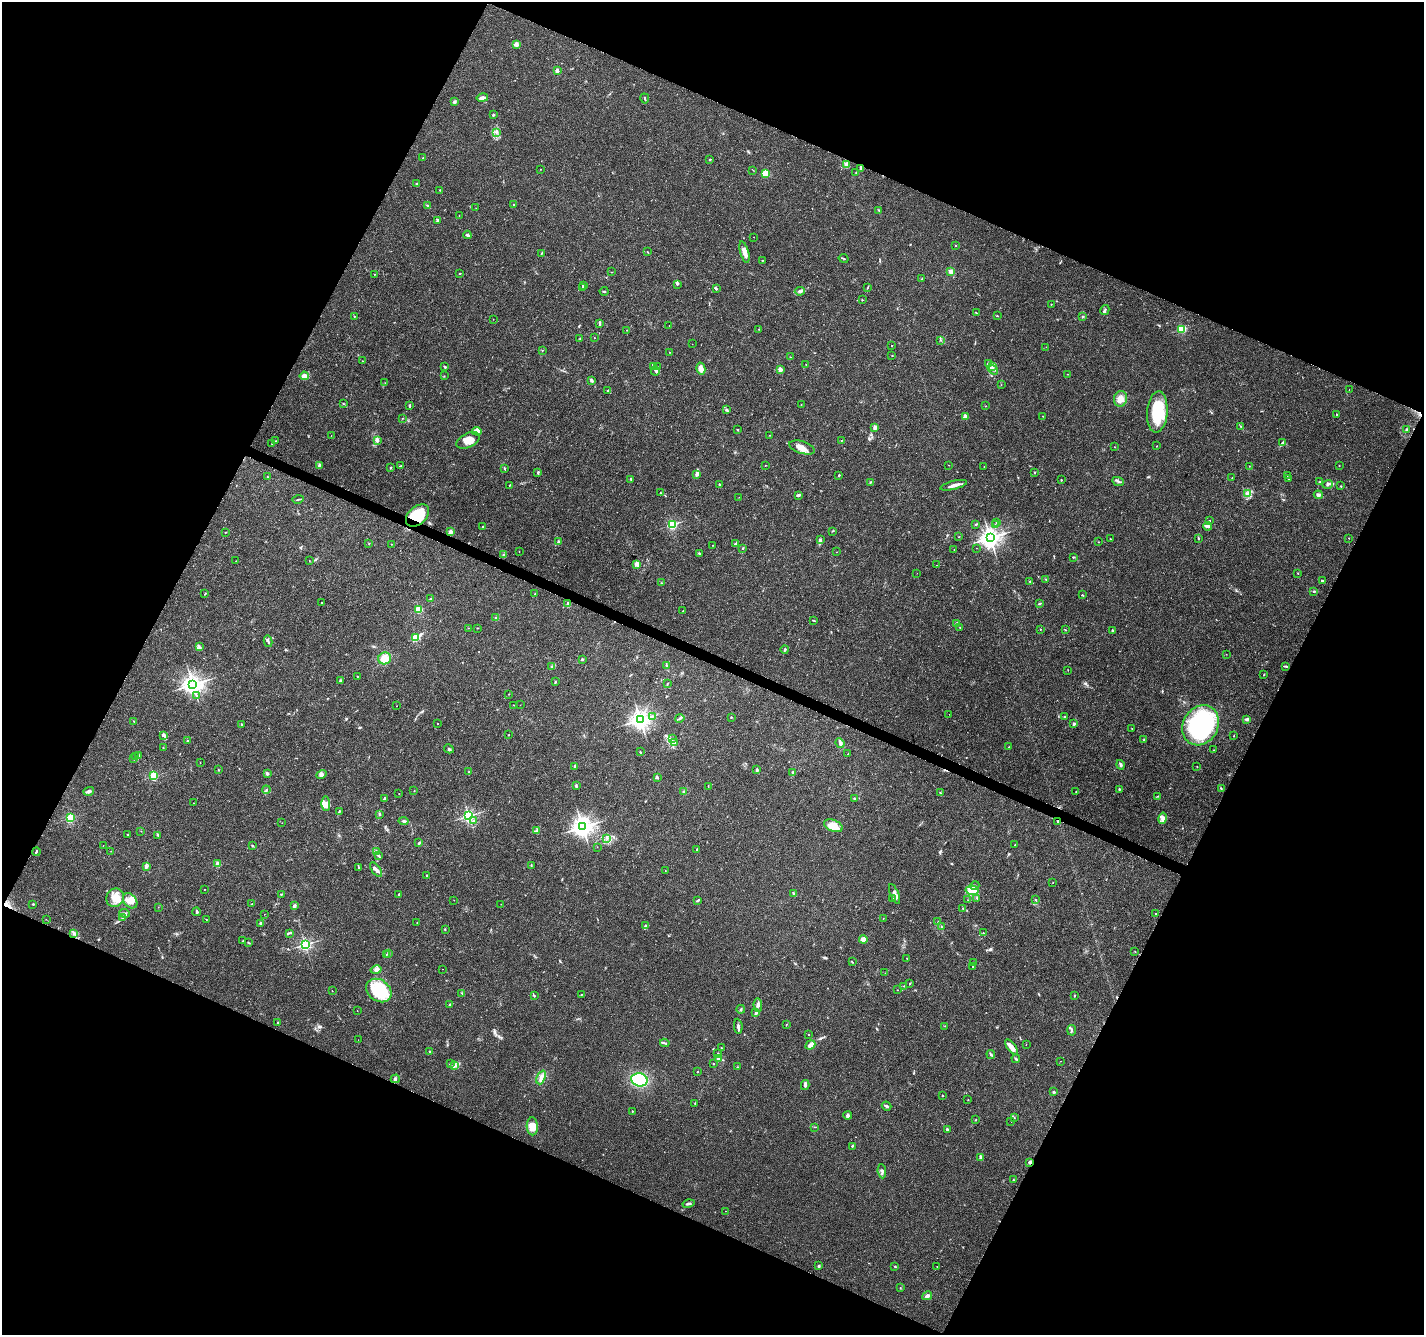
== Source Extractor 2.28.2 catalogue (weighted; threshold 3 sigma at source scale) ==
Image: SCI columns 7-5694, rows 209-5540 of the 5705 x 5813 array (HDU 1 of 3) = the unmasked area's bounding box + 8 px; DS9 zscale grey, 4 x 4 block average (1 PNG px = mean of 4 x 4 image px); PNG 1426 x 1337 px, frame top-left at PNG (2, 2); each listed source drawn as its Kron ellipse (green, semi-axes under 4 px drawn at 4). Shown black and unused: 45% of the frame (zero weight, under 3 of 4 exposures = <1% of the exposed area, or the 3 px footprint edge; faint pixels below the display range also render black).
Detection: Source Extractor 2.28.2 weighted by HDU 2 'WHT'. Background 0.0473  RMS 0.0039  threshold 0.0175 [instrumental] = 3 sigma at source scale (4.5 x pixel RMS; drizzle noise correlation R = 1.50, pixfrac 1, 0.0396/0.0396 arcsec/px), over >= 5 px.
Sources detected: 487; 1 too faint to see at this stretch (4 x 4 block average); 2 inside a brighter object's white glare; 6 cosmic-ray / hot-pixel residue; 1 long thin detection or spike segment (spike, bleed or trail) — neither listed nor drawn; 9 coinciding with a brighter row at this scale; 31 inside a brighter listed object's ellipse — not listed separately; the other 437 listed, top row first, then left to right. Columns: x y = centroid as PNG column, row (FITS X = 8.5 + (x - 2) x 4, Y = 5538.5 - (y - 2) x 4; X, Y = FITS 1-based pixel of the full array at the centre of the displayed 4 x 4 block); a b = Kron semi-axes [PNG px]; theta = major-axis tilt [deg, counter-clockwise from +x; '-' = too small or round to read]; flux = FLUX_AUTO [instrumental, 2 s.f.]
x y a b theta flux
516 44 4 3 - 4.6
557 71 2 2 - 25
482 98 5 3 - 8.4
645 98 5 2 - 2.4
455 101 3 2 - 2.7
493 115 3 2 - 2.2
496 133 2 2 - 1.1
423 158 2 2 - 0.8
710 159 2 2 - 2
846 165 3 2 - 21
861 168 3 2 - 2.2
540 169 2 2 - 0.66
753 170 2 2 - 0.81
856 172 2 2 - 1.2
765 173 2 2 - 120
416 184 2 2 - 1.4
440 190 2 2 - 2.4
513 205 2 2 - 1.3
428 206 3 2 - 2.9
476 208 2 2 - 0.33
879 210 3 2 - 1.6
459 216 2 2 - 0.68
437 220 3 2 - 3.5
467 235 4 2 - 4.7
754 237 2 2 - 0.54
955 245 2 2 - 3.1
647 252 2 2 - 0.84
745 252 11 3 -74 18
541 254 3 2 - 1.8
844 258 5 2 - 2
762 260 2 2 - 1.1
612 272 2 2 - 0.82
951 272 2 2 - 15
460 273 2 2 - 1.2
374 274 2 2 - 1.3
922 279 2 2 - 1.6
677 284 4 2 - 2
583 285 2 2 - 1.3
583 287 2 2 - 0.95
867 287 3 2 - 1.3
716 289 3 2 - 3.5
604 291 4 2 - 2.2
800 291 5 2 - 4.1
862 300 2 2 - 1.4
1051 304 2 2 - 0.74
1105 310 5 2 - 3.2
976 313 2 2 - 1.2
354 316 2 2 - 1.2
997 316 2 2 - 0.75
1083 317 2 2 - 1.8
493 319 2 2 - 0.56
599 324 3 2 - 3
669 325 2 2 - 0.47
759 329 2 2 - 0.68
1182 329 2 2 - 190
627 330 2 2 - 1.2
594 338 2 2 - 1
580 339 2 2 - 1.6
941 340 2 2 - 1.7
692 344 2 2 - 0.38
892 345 2 2 - 1.5
1046 347 2 2 - 0.42
542 350 2 2 - 0.87
669 352 2 2 - 0.68
892 355 2 2 - 0.98
790 357 2 2 - 0.72
362 361 2 2 - 0.55
988 363 3 2 - 3
806 364 2 2 - 0.48
993 366 4 2 - 3.8
445 367 3 2 - 2.8
653 367 3 2 - 2.2
657 367 2 2 - 1.1
701 369 6 4 -77 13
780 369 2 2 - 37
993 370 6 2 -37 5.1
655 371 4 2 - 3.8
1067 374 2 2 - 0.67
304 376 5 3 - 14
444 376 2 2 - 0.71
592 381 4 2 - 4.6
385 383 2 2 - 0.62
1001 385 2 2 - 0.69
1349 389 2 2 - 0.47
608 391 3 2 - 1.5
1121 399 8 6 73 16
344 404 3 2 - 1.2
801 404 2 2 - 0.74
410 406 2 2 - 4.5
985 406 2 2 - 0.98
727 410 3 2 - 3.3
1157 412 20 10 85 100
1336 414 3 2 - 0.98
965 416 2 2 - 36
1042 416 2 2 - 0.54
402 418 2 2 - 0.63
1240 426 2 2 - 0.97
875 427 2 2 - 31
738 430 2 2 - 4.3
1407 430 2 2 - 1.6
477 431 5 4 - 6.7
331 435 2 2 - 0.5
770 435 2 2 - 0.81
378 440 4 3 - 4.6
468 440 12 7 25 23
842 440 2 2 - 0.83
276 441 2 2 - 1.4
1282 443 3 2 - 3.7
272 444 2 2 - 0.82
1157 446 2 2 - 0.95
802 447 13 6 -17 21
1115 447 2 2 - 1.2
319 465 3 2 - 2.8
765 465 2 2 - 0.78
949 465 2 2 - 0.41
400 466 3 2 - 1.4
1249 466 2 2 - 0.57
1339 466 2 2 - 0.84
984 467 2 2 - 0.66
390 468 2 2 - 2.7
505 469 3 2 - 1.5
538 472 3 2 - 2.9
1035 473 2 2 - 1.7
697 475 3 3 - 5.2
839 475 2 2 - 7.7
1287 475 2 2 - 1.9
267 477 2 2 - 1.1
1232 478 2 2 - 0.98
631 479 3 2 - 2
1288 479 3 2 - 2.1
1061 480 2 2 - 0.82
1118 481 6 2 -24 3.9
870 482 3 2 - 1.7
1320 482 3 2 - 2.8
719 484 3 2 - 2.1
1328 484 5 2 - 4.4
510 485 2 2 - 1.5
954 485 14 3 14 12
1341 486 2 2 - 1.7
660 493 2 2 - 0.75
1248 494 4 2 - 4.2
798 495 4 2 - 5.4
1318 495 4 3 - 5.8
739 497 2 2 - 0.43
298 499 5 2 - 2.3
417 515 13 9 42 110
1209 521 2 2 - 1.4
996 522 2 2 - 0.72
672 524 2 2 - 260
976 524 2 2 - 1.3
995 525 2 2 - 1
483 526 2 2 - 1.4
1208 526 4 2 - 6
832 531 3 2 - 1.5
225 532 2 2 - 0.78
450 532 3 3 - 8.4
959 537 2 2 - 1.2
990 538 3 3 - 1600
1198 538 3 2 - 1.3
1349 538 2 2 - 0.57
1110 539 2 2 - 2.5
820 540 3 3 - 3.4
558 542 3 2 - 3.8
1098 542 2 2 - 0.71
369 544 2 2 - 0.85
391 544 2 2 - 0.77
736 544 3 2 - 3.5
712 545 2 2 - 0.86
743 548 2 2 - 0.93
976 548 2 2 - 0.66
954 550 2 2 - 0.81
519 552 2 2 - 0.49
836 552 2 2 - 0.59
503 554 2 2 - 1.3
699 554 3 2 - 2.5
1073 557 3 2 - 1.9
236 561 2 2 - 0.52
309 561 2 2 - 0.58
637 564 2 2 - 61
937 565 2 2 - 0.55
917 573 2 2 - 0.4
1298 573 2 2 - 0.89
1046 579 2 2 - 0.89
1322 580 2 2 - 6.8
1030 581 3 2 - 1.3
661 583 2 2 - 1.3
1313 592 2 2 - 1.1
205 594 2 2 - 1.2
535 594 2 2 - 1.2
1083 595 3 2 - 1.6
430 599 2 2 - 1.9
322 603 2 2 - 1.3
1040 603 3 2 - 1.9
568 604 3 3 - 6.5
419 609 2 2 - 170
683 611 2 2 - 1.3
496 618 3 2 - 3.1
814 620 4 2 - 1.5
957 623 4 2 - 3.5
468 628 2 2 - 0.68
478 628 2 2 - 0.67
960 628 2 2 - 1.2
1040 629 2 2 - 0.88
1065 630 2 2 - 1
1112 631 3 2 - 3.3
415 638 2 2 - 130
268 641 6 2 -79 3.5
199 647 2 2 - 1.9
785 649 4 2 - 4.5
1226 654 2 2 - 0.53
385 658 6 6 - 22
582 659 2 2 - 9
667 665 3 2 - 2
552 666 3 2 - 2.4
1286 666 4 2 - 2.3
1068 670 2 2 - 0.91
1263 675 2 2 - 1.6
357 676 2 2 - 0.87
341 681 4 2 - 3
555 682 2 2 - 1.6
193 684 3 3 - 1600
667 684 3 2 - 1.5
508 694 2 2 - 0.82
196 696 3 2 - 1.2
514 705 2 2 - 0.43
520 705 2 2 - 0.68
397 706 2 2 - 0.46
949 714 2 2 - 0.64
652 716 3 2 - 1.4
1064 716 2 2 - 1.2
731 717 2 2 - 2.4
680 718 5 2 - 4.7
1247 719 4 3 - 3.4
640 720 3 3 - 1400
134 721 2 2 - 0.76
241 724 2 2 - 2.2
438 724 2 2 - 0.75
1074 724 4 3 - 3.1
1201 725 21 17 59 320
1132 728 2 2 - 0.59
163 735 4 3 - 4.5
508 735 2 2 - 1
1234 736 2 2 - 1.4
672 739 2 2 - 0.7
1144 740 3 2 - 1.8
188 741 2 2 - 4.1
675 742 3 2 - 1.7
840 743 5 3 - 6.6
1009 747 2 2 - 1.3
163 748 2 2 - 1.7
449 749 5 2 - 2.8
1213 750 2 2 - 0.8
640 752 3 2 - 1.6
848 754 2 2 - 1.4
139 755 3 2 - 3.1
136 756 3 2 - 3
134 759 2 2 - 1.5
200 762 2 2 - 0.81
1121 765 5 2 - 5
575 766 3 2 - 3.2
1197 766 2 2 - 0.77
219 770 2 2 - 1.4
757 770 3 2 - 5.1
469 772 2 2 - 1.4
267 773 3 3 - 4.6
793 773 4 2 - 5
321 775 5 4 - 6.3
154 776 2 2 - 200
657 777 3 2 - 3.8
576 786 4 2 - 3.5
708 786 3 2 - 1.1
1119 789 2 2 - 1.7
1221 789 2 2 - 1.3
266 790 4 2 - 2.7
89 791 5 3 - 6.8
414 791 2 2 - 1.2
1076 791 2 2 - 0.73
684 792 4 2 - 3.3
940 793 2 2 - 1.7
399 794 2 2 - 0.91
1158 796 2 2 - 0.85
385 798 2 2 - 4.8
854 798 3 2 - 1.7
193 803 2 2 - 0.72
326 804 7 3 -89 9.2
339 812 4 2 - 2.3
379 814 3 2 - 1.9
469 816 2 2 - 510
70 818 2 2 - 210
1162 818 6 3 77 7.6
403 821 5 2 - 4.6
474 821 2 2 - 3
1058 821 2 2 - 2
282 823 2 2 - 0.54
833 826 10 5 -22 35
583 827 3 3 - 1600
141 831 2 2 - 0.52
537 831 4 3 - 4.4
128 834 2 2 - 1.2
158 835 2 2 - 1.7
607 838 2 2 - 1.5
419 843 4 2 - 2.5
1015 844 2 2 - 0.67
103 845 2 2 - 3.5
252 846 3 2 - 2.4
597 847 2 2 - 0.53
697 849 2 2 - 6.7
111 851 2 2 - 0.48
36 852 4 2 - 3
376 852 4 2 - 6.2
378 855 3 2 - 2
218 864 2 2 - 49
531 865 3 2 - 1.3
147 867 2 2 - 2
358 867 3 2 - 1.3
376 870 8 3 -54 8.3
665 870 2 2 - 0.54
426 875 2 2 - 1.2
1053 883 2 2 - 0.56
975 886 4 2 - 3
204 890 2 2 - 0.65
972 890 7 4 3 17
281 894 2 2 - 1.4
399 894 2 2 - 4.1
794 894 3 2 - 3
894 894 10 3 -68 11
115 898 9 8 - 25
977 898 2 2 - 2.1
893 899 2 2 - 2.1
454 900 2 2 - 0.46
698 900 4 2 - 2.7
968 900 2 2 - 0.74
1036 900 3 2 - 1.6
130 901 8 6 -50 18
33 904 2 2 - 1.6
252 904 2 2 - 1
501 904 2 2 - 0.55
294 906 2 2 - 23
158 907 2 2 - 0.73
963 908 2 2 - 1.2
197 912 4 2 - 4.6
124 913 5 2 - 5.4
264 914 2 2 - 0.52
1156 914 2 2 - 1.7
123 917 4 2 - 2.5
883 918 2 2 - 0.79
46 919 2 2 - 0.51
206 919 2 2 - 1
938 922 2 2 - 1.3
260 923 2 2 - 15
417 923 2 2 - 0.87
646 926 3 2 - 5.2
941 927 2 2 - 1.2
445 930 2 2 - 0.81
73 933 2 2 - 1.9
289 933 3 2 - 3
983 933 2 2 - 0.88
863 940 4 4 - 14
243 941 2 2 - 2.2
249 943 3 2 - 1.5
305 944 2 2 - 510
1135 951 2 2 - 0.75
388 953 4 2 - 2.1
386 954 2 2 - 1
907 958 2 2 - 1.2
852 962 3 2 - 1.2
973 963 2 2 - 0.87
972 967 2 2 - 2.9
443 969 2 2 - 0.31
376 970 5 3 - 6.3
885 973 2 2 - 0.45
910 983 2 2 - 1.3
904 986 2 2 - 1.2
379 990 13 10 -36 120
898 990 2 2 - 0.99
332 991 2 2 - 0.79
462 993 2 2 - 0.66
582 994 3 2 - 1.1
1074 995 2 2 - 1.3
534 996 3 2 - 2.2
450 1004 2 2 - 2.7
758 1005 7 2 -86 5.7
741 1009 4 2 - 2.7
357 1011 2 2 - 0.6
755 1013 4 3 - 4.9
278 1023 2 2 - 8
786 1025 3 2 - 1.4
738 1026 8 2 -85 5.5
945 1026 2 2 - 0.8
1072 1030 5 2 - 3.8
808 1034 2 2 - 2.6
358 1040 2 2 - 0.38
665 1043 5 2 - 2.7
810 1045 5 3 - 14
1026 1045 2 2 - 0.86
1011 1047 9 3 -52 18
721 1048 2 2 - 1.3
430 1052 2 2 - 14
718 1053 2 2 - 1.2
991 1055 4 2 - 2.9
718 1059 4 3 - 7.7
1016 1059 4 2 - 3.2
1061 1061 2 2 - 0.44
450 1063 2 2 - 0.49
713 1064 2 2 - 1.3
454 1065 3 2 - 3.6
737 1067 2 2 - 0.89
697 1072 2 2 - 1.3
541 1077 7 3 67 9.3
395 1079 4 3 - 4.4
639 1080 8 6 -15 140
805 1085 5 2 - 6.6
1054 1092 2 2 - 3
943 1095 2 2 - 1.1
968 1100 2 2 - 0.72
695 1103 2 2 - 1.1
887 1106 5 2 - 5.1
632 1111 2 2 - 3
848 1116 4 2 - 7.2
1014 1118 2 2 - 0.81
976 1120 2 2 - 1.4
1011 1122 2 2 - 0.51
532 1126 9 5 -87 23
814 1127 2 2 - 0.71
947 1129 2 2 - 3.4
852 1146 2 2 - 2.1
981 1157 4 2 - 7.6
1030 1162 2 2 - 5.9
882 1171 7 3 -83 6.9
1013 1180 2 2 - 2.4
688 1204 6 2 14 5.1
726 1211 2 2 - 0.56
819 1266 3 2 - 3.1
895 1266 3 2 - 2
937 1266 2 2 - 0.56
900 1287 2 2 - 0.98
927 1296 5 3 - 5.9
Overlapping masked pixels (flux is a lower limit): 3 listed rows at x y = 417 515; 1058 821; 1030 1162
Diffuse or blended objects may show on this block-average render without a row.